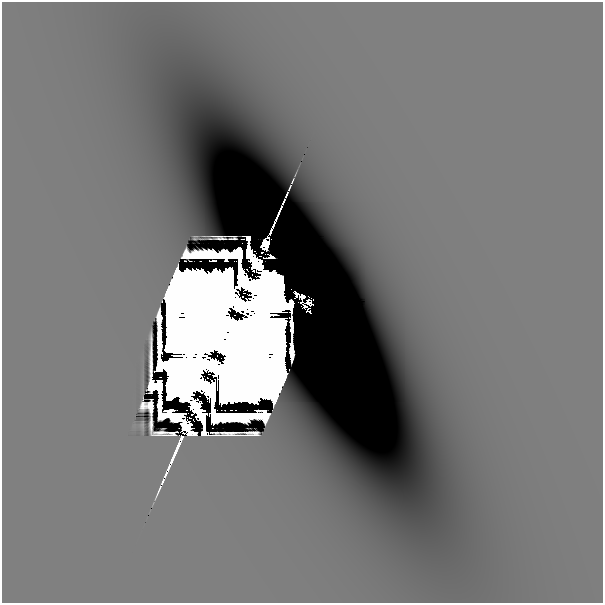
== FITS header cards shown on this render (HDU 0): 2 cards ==
NAXIS1  =                  601
NAXIS2  =                  601

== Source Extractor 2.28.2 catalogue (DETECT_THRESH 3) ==
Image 601 x 601 px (HDU 0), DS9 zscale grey, 1 PNG px = 1 image px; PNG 605 x 605 px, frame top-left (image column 1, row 601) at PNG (2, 2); no overlay
Background -8.25e-07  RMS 5.0e-07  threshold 1.50e-06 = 3 sigma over >= 5 px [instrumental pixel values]
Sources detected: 41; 27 with non-positive FLUX_AUTO (blend fragments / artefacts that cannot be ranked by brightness) are not listed; the other 14 listed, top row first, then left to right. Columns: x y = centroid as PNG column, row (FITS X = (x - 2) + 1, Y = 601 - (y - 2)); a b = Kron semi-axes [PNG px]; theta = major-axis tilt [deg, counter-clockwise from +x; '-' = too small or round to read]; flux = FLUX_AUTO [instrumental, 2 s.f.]
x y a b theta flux
265 245 8 5 67 3.0e-01
303 297 4 4 - 3.0e-01
309 302 6 5 - 2.6e-01
302 303 3 2 - 5.2e-03
306 307 3 2 - 3.9e-02
310 312 2 2 - 3.3e-02
229 327 12 5 67 1.2e+04
226 335 8 7 - 1.0e+04
222 343 12 5 66 1.2e+04
441 374 29 19 -69 1.6e-03
134 425 8 6 79 1.0e-04
187 425 10 6 72 2.6e-01
184 433 3 2 - 4.6e-02
422 601 66 4 0 5.4e-04
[27 non-positive-flux detections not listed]